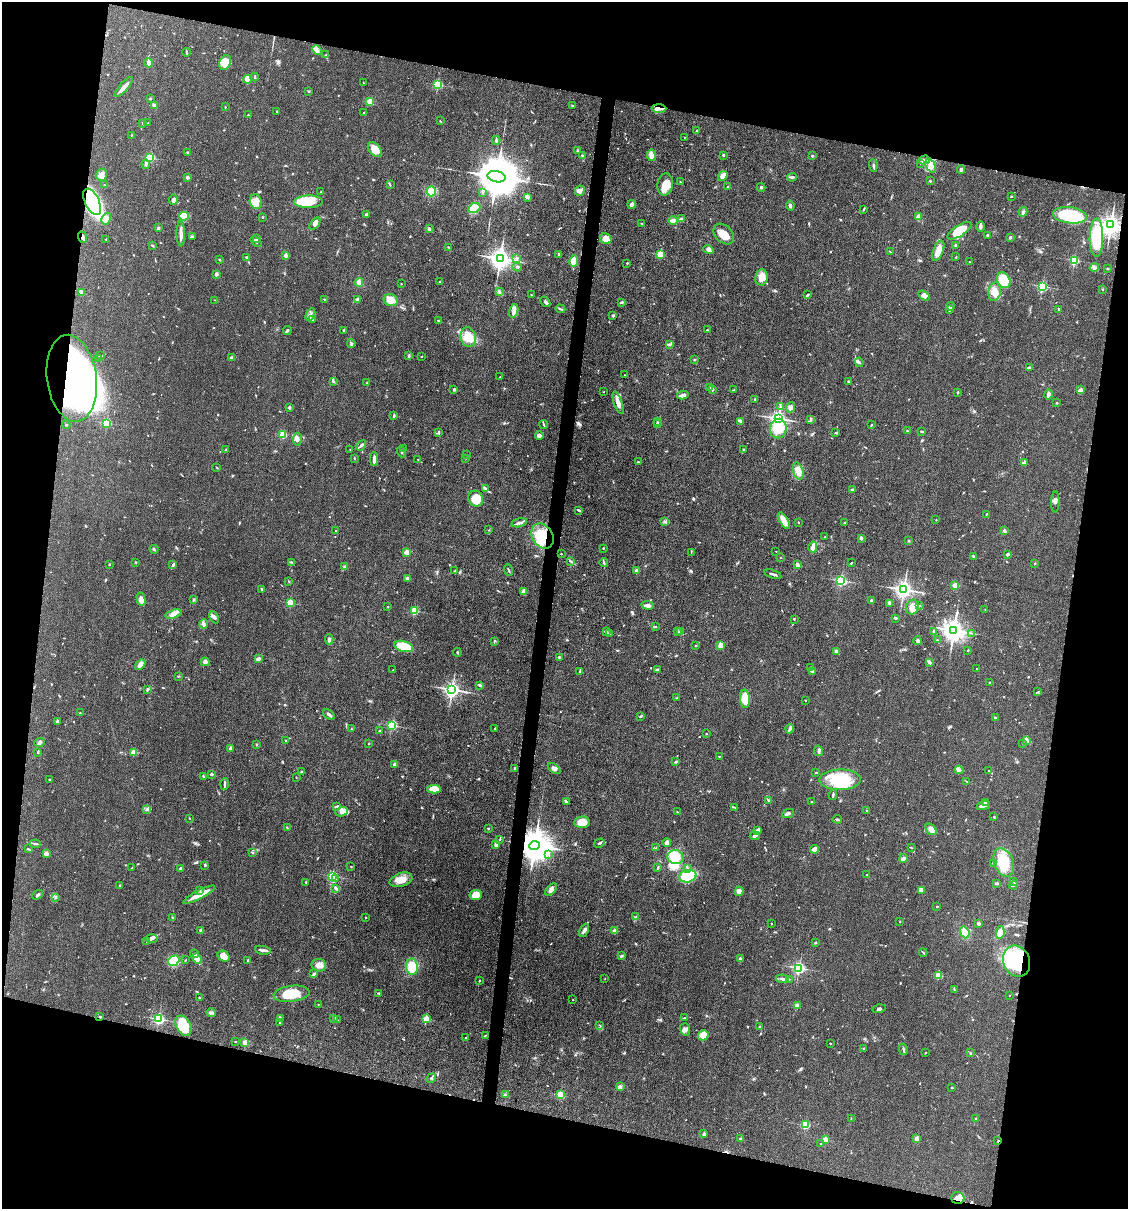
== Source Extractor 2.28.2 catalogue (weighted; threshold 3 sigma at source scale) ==
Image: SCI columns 233-4733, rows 2-4827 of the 4848 x 4827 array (HDU 1 of 3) = the unmasked area's bounding box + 8 px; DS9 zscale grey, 4 x 4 block average (1 PNG px = mean of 4 x 4 image px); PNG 1130 x 1211 px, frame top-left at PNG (2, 2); each listed source drawn as its Kron ellipse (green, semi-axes under 4 px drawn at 4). Shown black and unused: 25% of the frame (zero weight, under 3 of 4 exposures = <1% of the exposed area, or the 3 px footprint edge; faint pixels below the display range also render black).
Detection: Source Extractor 2.28.2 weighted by HDU 2 'WHT'. Background 0.0764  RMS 0.0059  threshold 0.0266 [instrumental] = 3 sigma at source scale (4.5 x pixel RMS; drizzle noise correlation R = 1.50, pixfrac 1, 0.05/0.05 arcsec/px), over >= 5 px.
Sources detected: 778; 11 inside a brighter object's white glare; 6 cosmic-ray / hot-pixel residue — neither listed nor drawn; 14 coinciding with a brighter row at this scale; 28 inside a brighter listed object's ellipse — not listed separately; of the other 719, all 500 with FLUX_AUTO >= 1.68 (the completeness limit of this list) listed and drawn (219 fainter detections not listed), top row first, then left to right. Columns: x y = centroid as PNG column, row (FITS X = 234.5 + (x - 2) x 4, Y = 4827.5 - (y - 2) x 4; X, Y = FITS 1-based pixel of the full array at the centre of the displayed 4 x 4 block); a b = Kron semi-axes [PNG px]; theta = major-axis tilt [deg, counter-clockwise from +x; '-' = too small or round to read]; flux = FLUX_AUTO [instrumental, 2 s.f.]
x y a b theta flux
317 50 5 3 - 8.6
187 52 4 2 - 6.4
326 55 3 2 - 3.2
149 63 5 4 - 10
225 63 7 5 65 44
255 77 4 2 - 3.7
247 79 4 3 - 35
363 83 2 2 - 1.7
438 85 2 2 - 350
124 87 13 3 50 18
308 91 3 2 - 2.1
150 99 3 2 - 4.5
370 101 4 3 - 25
573 105 3 2 - 2.5
154 106 4 3 - 11
225 107 2 2 - 1.9
659 108 7 2 -1 17
276 111 2 2 - 1.8
364 113 2 2 - 1.9
248 115 2 2 - 4.7
440 121 2 2 - 2.3
143 123 3 2 - 4.4
148 123 2 2 - 1.9
697 130 2 2 - 1.7
131 135 2 2 - 1.7
684 137 2 2 - 2.9
496 140 4 2 - 5
375 149 8 5 -50 43
577 151 3 2 - 2.2
188 153 3 2 - 2.8
582 155 3 2 - 4.8
651 155 6 3 -86 29
723 155 2 2 - 11
812 156 2 2 - 16
150 158 2 2 - 300
924 160 5 2 - 5.4
921 163 3 2 - 4.4
146 164 4 2 - 5.2
873 165 6 2 -84 5.6
931 165 7 4 -66 24
961 170 4 2 - 4.4
102 175 6 5 - 16
723 176 5 3 - 12
187 177 3 2 - 6.8
496 177 9 5 -12 21000
792 177 5 2 - 6.4
930 181 2 2 - 3.8
680 182 3 2 - 2.6
665 184 11 7 81 47
104 185 2 2 - 3.5
390 185 2 2 - 1.7
728 187 3 2 - 5.2
761 187 4 2 - 3.8
431 191 5 4 - 48
580 191 5 4 - 20
321 192 2 2 - 1.8
482 193 2 2 - 3.3
1011 196 2 2 - 3.3
528 197 2 2 - 1.7
174 200 5 3 - 10
256 201 7 6 - 25
92 202 14 7 -65 870
308 202 14 6 1 92
632 204 4 3 - 10
790 206 5 2 - 5.8
474 208 6 4 25 40
864 209 4 2 - 3.4
1023 212 5 3 - 7.5
366 215 4 2 - 5
1070 215 17 8 -7 180
184 216 5 4 - 42
919 216 3 2 - 25
262 217 3 2 - 2.2
106 219 6 4 59 15
682 219 3 3 - 6.4
673 221 4 2 - 25
315 224 7 3 51 11
642 224 3 2 - 1.7
1111 225 3 3 - 2800
980 227 5 3 - 9.9
158 228 2 2 - 5.9
429 229 4 2 - 5.9
959 231 14 5 32 79
181 234 12 3 -88 17
724 234 12 8 -46 40
988 235 3 2 - 4
192 236 4 2 - 4.6
83 237 6 2 -68 10
1010 237 3 2 - 5.5
257 238 3 2 - 2.4
1096 238 19 7 89 160
106 239 2 2 - 1.8
606 239 6 5 - 40
256 242 6 2 -40 7.1
152 245 2 2 - 4.4
955 245 3 2 - 2.8
448 247 2 2 - 2
708 250 5 3 - 11
938 251 11 5 69 30
890 252 3 2 - 2.2
661 254 2 2 - 180
559 255 3 2 - 5.3
286 256 2 2 - 35
247 257 3 2 - 4.2
956 257 3 2 - 2.2
500 258 3 3 - 2800
517 258 2 2 - 23
219 260 3 2 - 3.1
1074 260 2 2 - 270
574 261 6 3 79 61
969 262 2 2 - 4.2
627 263 2 2 - 7.2
517 267 5 2 - 3.7
1094 267 5 3 - 7.6
1108 268 3 2 - 2.6
216 274 2 2 - 37
761 277 8 6 80 32
1004 280 8 6 -61 79
359 282 4 4 - 12
440 282 3 2 - 2.8
401 284 2 2 - 1.7
1042 286 2 2 - 450
1103 289 2 2 - 3.2
81 292 3 2 - 23
499 292 3 2 - 3.7
995 292 9 6 78 37
531 295 2 2 - 2
807 295 4 2 - 4.1
924 296 6 3 -33 11
324 299 2 2 - 5.4
357 299 3 3 - 5.7
215 300 3 2 - 2.1
391 300 7 6 - 37
545 302 6 3 -47 9
622 302 3 2 - 3.5
951 306 4 2 - 3.7
560 309 5 2 - 4.8
1059 309 3 2 - 2.9
950 310 3 3 - 5.5
514 311 7 4 74 19
310 314 7 2 64 8.4
613 315 2 2 - 16
313 319 2 2 - 2.2
438 321 2 2 - 5
287 330 4 2 - 4.6
707 330 2 2 - 2.4
344 331 4 2 - 2.8
468 337 10 7 -76 60
351 343 4 2 - 5.3
670 344 3 3 - 5.2
100 356 3 2 - 2.8
409 356 3 2 - 4.3
421 356 3 2 - 1.7
232 357 3 2 - 7.3
98 359 2 2 - 1.9
694 360 3 2 - 2.6
859 362 5 4 - 7.2
1029 368 4 2 - 6.7
624 375 2 2 - 2.2
500 377 2 2 - 2.1
72 378 44 25 -82 720
333 381 3 2 - 3.7
848 381 2 2 - 9.6
367 383 2 2 - 2.3
709 387 2 2 - 8.6
454 389 4 3 - 4.1
713 389 2 2 - 2.9
1081 389 3 2 - 5.6
733 390 3 2 - 1.9
604 392 2 2 - 3.1
958 392 2 2 - 11
1049 394 5 2 - 12
683 395 5 3 - 15
755 399 2 2 - 2.9
618 403 12 4 -71 25
1057 403 2 2 - 3.6
780 406 3 2 - 2.6
289 407 2 2 - 22
791 407 5 3 - 15
394 416 3 2 - 3.7
778 418 2 2 - 1500
810 420 3 2 - 3
740 421 4 2 - 4.6
657 422 2 2 - 2.3
107 423 2 2 - 260
658 424 2 2 - 2.6
66 425 4 2 - 3.5
544 425 4 2 - 4.2
871 425 2 2 - 1.9
778 429 10 8 76 70
907 431 2 2 - 2.7
439 432 4 2 - 3.1
922 432 3 2 - 2.9
836 433 3 2 - 4.5
283 434 2 2 - 160
539 435 4 3 - 6.6
297 439 6 4 82 13
361 445 6 2 42 8.6
350 449 2 2 - 1.7
404 449 2 2 - 1.8
743 449 2 2 - 2
226 450 3 2 - 3.2
401 452 6 2 -69 4.4
467 455 2 2 - 3.7
354 458 2 2 - 1.8
466 458 2 2 - 2
374 459 7 2 90 16
418 459 2 2 - 2.3
638 462 2 2 - 3.4
1024 463 3 2 - 4.7
217 468 2 2 - 1.9
798 471 9 5 -72 23
485 488 4 2 - 4.1
852 490 3 3 - 4.8
476 498 8 7 - 66
1055 502 10 4 88 9
579 510 4 2 - 5.9
986 514 3 2 - 1.7
936 520 2 2 - 1.9
784 521 9 4 -59 23
665 522 2 2 - 1.8
799 522 2 2 - 1.9
519 523 8 2 13 12
845 523 2 2 - 1.8
489 530 2 2 - 3.3
336 531 2 2 - 2.8
1004 531 4 2 - 4.3
542 536 13 10 -57 90
825 537 2 2 - 1.8
861 538 3 2 - 8.9
909 541 2 2 - 3.4
813 547 5 2 - 26
603 548 2 2 - 2.9
154 549 4 2 - 4.6
776 551 2 2 - 3.1
406 552 2 2 - 83
691 552 2 2 - 1.7
561 554 2 2 - 2.1
1008 554 3 2 - 6.3
973 556 2 2 - 1.9
780 558 2 2 - 1.7
571 561 3 2 - 2.9
136 562 2 2 - 2.7
292 562 2 2 - 2.9
604 563 4 2 - 5.2
851 563 2 2 - 2.7
1035 563 3 2 - 2.2
109 565 2 2 - 2.4
173 565 3 2 - 6
797 565 2 2 - 39
345 567 3 2 - 3.3
508 570 6 2 -67 4.9
455 571 3 2 - 1.9
636 571 2 2 - 46
773 574 9 2 -17 8.8
407 579 3 3 - 12
289 581 2 2 - 1.8
841 581 2 2 - 540
955 585 2 2 - 110
262 589 3 2 - 6.3
904 590 3 3 - 1800
523 592 3 2 - 3.8
141 599 7 3 -77 29
193 600 3 2 - 2.7
871 600 2 2 - 18
290 603 2 2 - 180
889 603 3 2 - 6.4
648 605 6 3 -5 9.8
920 606 2 2 - 1.8
388 607 2 2 - 4.7
912 607 7 6 - 51
985 609 2 2 - 1.8
414 611 2 2 - 210
173 614 8 4 16 20
214 617 6 3 -62 7.8
895 618 3 2 - 5.4
794 619 3 2 - 2.7
204 624 5 3 - 8.2
656 626 2 2 - 1.7
954 630 4 3 - 3500
678 631 3 2 - 3.2
680 631 3 2 - 3.5
934 631 2 2 - 5.7
606 632 4 3 - 7.2
610 633 3 2 - 1.8
971 633 3 2 - 1.7
329 639 5 3 - 7.4
937 640 3 2 - 2.5
494 641 3 2 - 2.9
918 641 4 3 - 12
721 645 3 3 - 28
404 646 10 5 -17 100
696 646 3 2 - 1.9
968 650 3 2 - 1.9
836 651 2 2 - 9.7
457 652 4 2 - 2.9
559 657 2 2 - 13
258 659 3 2 - 17
205 662 4 3 - 6.8
930 663 4 2 - 5.8
140 665 6 3 40 15
810 668 3 2 - 1.8
657 669 2 2 - 2.7
977 669 2 2 - 2.1
393 670 2 2 - 2
580 671 3 2 - 3.9
813 672 2 2 - 2.8
178 676 2 2 - 2.7
990 682 3 2 - 2.4
480 685 4 2 - 4.2
148 689 4 2 - 4.7
452 689 3 2 - 1500
1037 692 3 2 - 2.3
677 698 2 2 - 2
745 699 9 5 -85 80
806 700 2 2 - 4.7
80 713 2 2 - 2.3
329 714 7 2 -36 8
640 716 3 2 - 4.1
995 718 3 2 - 3.2
57 721 3 3 - 6.6
392 725 2 2 - 380
351 729 2 2 - 2.4
495 729 2 2 - 2.2
790 729 4 2 - 14
380 731 2 2 - 3.6
706 734 2 2 - 2.3
286 741 3 2 - 2.7
1027 741 4 3 - 14
39 742 5 3 - 7.8
369 743 2 2 - 6.4
1023 743 3 2 - 2
257 744 2 2 - 8.2
230 748 3 2 - 4.3
818 751 5 3 - 7.1
38 752 3 2 - 3.1
134 752 2 2 - 140
719 756 2 2 - 3.1
675 762 3 2 - 3.9
394 764 3 2 - 7.3
515 768 3 2 - 4.2
554 768 7 3 -34 10
959 770 4 3 - 6.9
989 771 2 2 - 2.9
301 772 2 2 - 2.5
816 773 2 2 - 2.3
211 774 3 3 - 4.9
203 776 4 2 - 3.6
296 777 2 2 - 1.8
49 779 2 2 - 6.2
840 780 20 10 1 140
967 781 3 2 - 2.7
224 784 5 2 - 8.4
434 789 6 4 2 54
833 795 5 2 - 5.6
768 800 2 2 - 1.8
566 801 4 2 - 7
811 802 2 2 - 1.9
985 803 4 3 - 8.4
337 806 3 2 - 4.9
983 806 7 2 17 7.6
734 807 3 2 - 3.1
147 809 4 2 - 5
867 811 3 2 - 2.2
342 812 6 4 16 17
677 812 4 2 - 2
788 813 6 2 26 8.4
994 817 2 2 - 3.5
189 818 3 2 - 1.8
837 819 4 2 - 5.8
582 822 8 6 8 44
287 828 3 2 - 2.4
488 828 2 2 - 9.5
931 829 6 4 -49 19
758 830 2 2 - 37
755 836 5 2 - 6.8
500 839 2 2 - 2.4
599 843 5 2 - 5.3
667 843 4 3 - 16
35 844 5 2 - 4.4
496 844 2 2 - 34
534 845 5 4 - 9500
656 848 2 2 - 2
911 848 2 2 - 2
28 849 3 2 - 2.5
814 849 4 4 - 15
46 853 2 2 - 55
253 853 2 2 - 1.8
548 854 3 3 - 5.5
675 857 8 7 - 73
903 858 4 3 - 8.1
1004 862 15 9 -68 120
993 863 2 2 - 4.2
205 865 2 2 - 14
351 866 2 2 - 2.8
132 868 3 2 - 3
658 868 3 2 - 3.7
181 869 3 2 - 10
688 869 2 2 - 2.3
867 875 2 2 - 2.6
332 876 2 2 - 340
688 876 9 6 13 150
335 879 2 2 - 13
401 880 12 6 19 40
306 882 2 2 - 8
1014 882 3 2 - 2.7
996 883 4 2 - 6
119 885 3 2 - 2.1
1014 885 4 2 - 5.1
336 888 4 2 - 7.6
551 889 7 3 49 14
200 890 2 2 - 2.4
921 890 3 2 - 19
739 891 5 4 - 21
37 895 6 2 42 5.4
199 895 18 3 27 47
476 895 6 5 - 37
55 897 2 2 - 2.9
937 907 2 2 - 3.5
635 917 3 2 - 3.5
173 918 3 2 - 3.3
366 918 2 2 - 1.9
900 922 2 2 - 2.8
978 923 3 3 - 8.8
772 924 2 2 - 3.7
584 930 7 3 62 12
201 931 2 2 - 26
615 931 2 2 - 54
965 932 6 3 -69 54
1000 932 6 4 80 27
151 939 7 4 0 12
147 942 2 2 - 2.7
815 943 2 2 - 11
263 950 8 3 -9 15
923 953 4 2 - 3.4
194 954 4 2 - 4
224 956 6 5 - 35
621 956 3 2 - 3.6
197 959 5 4 - 16
740 959 3 2 - 14
186 960 2 2 - 2.1
248 960 3 2 - 2.1
174 961 6 4 35 82
1017 961 16 13 -67 230
319 965 7 6 - 23
412 967 8 6 -82 64
799 968 2 2 - 690
314 974 4 2 - 6.1
938 975 2 2 - 170
605 979 2 2 - 1.9
782 979 6 3 -9 11
789 979 3 2 - 2.3
479 981 2 2 - 2.2
954 989 3 2 - 2.3
379 993 2 2 - 2.4
291 994 18 8 7 100
1010 996 2 2 - 3
199 998 2 2 - 5.9
573 1000 2 2 - 1.9
318 1005 2 2 - 1.7
797 1006 2 2 - 53
879 1009 6 3 16 7.6
211 1013 5 3 - 6.5
100 1016 4 2 - 2.4
280 1018 4 2 - 6.3
334 1018 3 2 - 5.6
685 1018 3 2 - 3.6
159 1019 2 2 - 600
426 1019 2 2 - 150
337 1020 2 2 - 2.4
279 1023 2 2 - 2.4
600 1025 2 2 - 1.7
183 1026 11 7 -63 81
760 1027 3 2 - 6.4
685 1029 6 5 - 12
485 1035 3 2 - 2.5
703 1035 5 5 - 29
466 1038 2 2 - 7.5
235 1042 2 2 - 1.7
245 1042 2 2 - 30
830 1043 2 2 - 6.2
863 1048 2 2 - 4.3
903 1049 6 2 -77 5.6
925 1053 2 2 - 1.9
970 1053 3 2 - 3
431 1078 5 2 - 4.8
620 1087 3 3 - 5.8
952 1088 2 2 - 3.9
505 1094 2 2 - 2.4
560 1095 2 2 - 210
851 1118 3 2 - 1.7
976 1119 2 2 - 2.6
805 1125 2 2 - 230
704 1134 3 3 - 5.6
741 1139 3 2 - 6.5
825 1139 2 2 - 110
917 1139 2 2 - 75
998 1141 2 2 - 7.4
821 1144 2 2 - 3.2
958 1198 6 6 - 28
Overlapping masked pixels (flux is a lower limit): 10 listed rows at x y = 659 108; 92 202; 1111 225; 83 237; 72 378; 542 536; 534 845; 1017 961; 998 1141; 958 1198
Diffuse or blended objects may show on this block-average render without a row.